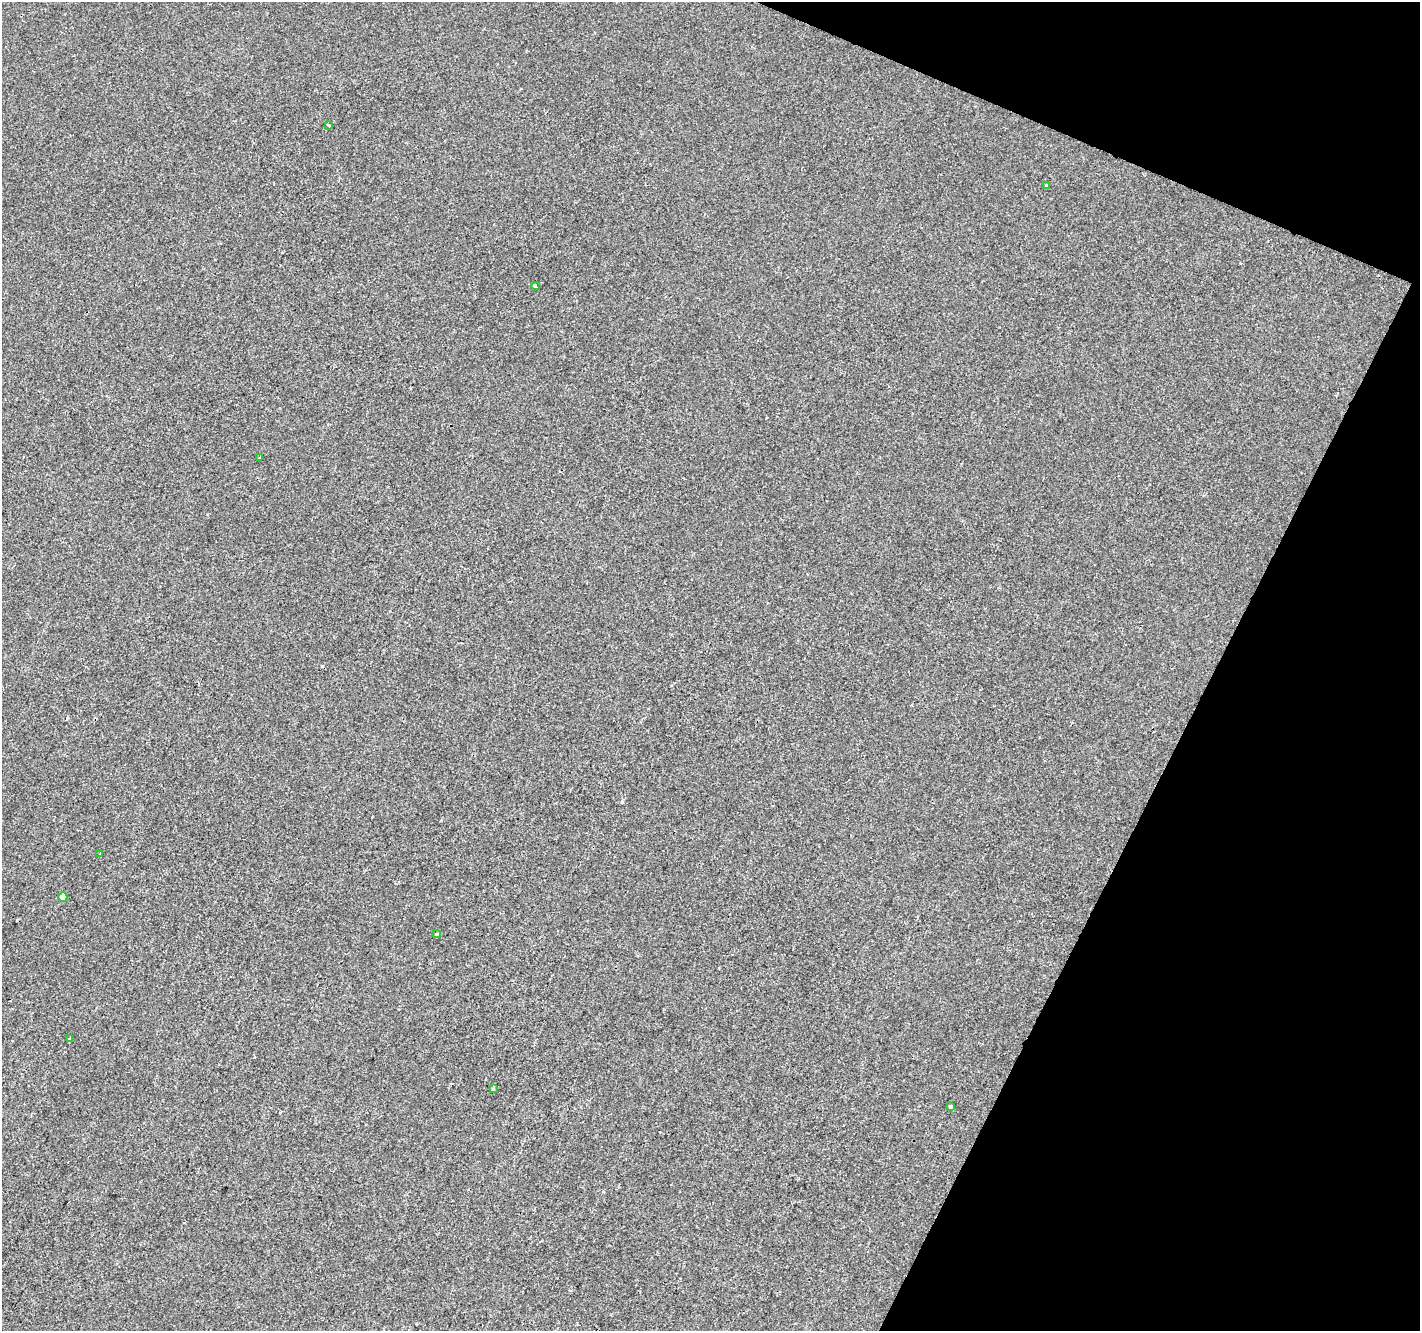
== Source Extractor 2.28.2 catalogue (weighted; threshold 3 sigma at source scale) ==
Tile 8 of 4 x 4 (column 4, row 2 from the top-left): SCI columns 4254-5671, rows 2864-4192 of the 5679 x 5792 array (HDU 1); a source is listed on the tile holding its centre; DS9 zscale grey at full resolution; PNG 1422 x 1333 px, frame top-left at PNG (2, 2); each listed source drawn as its Kron ellipse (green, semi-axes under 4 px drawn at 4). Shown black and unused: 20% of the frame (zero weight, under 2 of 3 exposures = <1% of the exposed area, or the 3 px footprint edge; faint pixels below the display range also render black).
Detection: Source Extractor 2.28.2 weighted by HDU 2 'WHT'; one run over the whole footprint, this tile lists its part. Background -6.38e-04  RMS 0.0042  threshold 0.0188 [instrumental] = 3 sigma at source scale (4.5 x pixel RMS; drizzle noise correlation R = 1.50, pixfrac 1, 0.0396/0.0396 arcsec/px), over >= 5 px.
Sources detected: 11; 1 cosmic-ray / hot-pixel residue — neither listed nor drawn; the other 10 listed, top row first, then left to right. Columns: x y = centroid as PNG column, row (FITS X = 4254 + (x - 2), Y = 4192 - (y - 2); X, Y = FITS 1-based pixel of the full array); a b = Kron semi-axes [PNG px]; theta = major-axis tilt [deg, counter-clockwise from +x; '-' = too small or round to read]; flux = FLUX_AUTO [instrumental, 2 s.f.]
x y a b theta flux
329 125 4 3 - 0.77
1046 185 4 3 - 0.43
535 286 4 3 - 0.43
260 457 3 3 - 1.7
100 854 3 3 - 0.7
63 897 5 4 - 3.5
436 934 4 4 - 0.52
70 1038 3 2 - 0.67
494 1088 3 3 - 1
951 1107 4 3 - 4.5
Unlisted compact peaks at least as high as the median listed source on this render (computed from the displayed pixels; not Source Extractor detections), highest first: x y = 622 802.